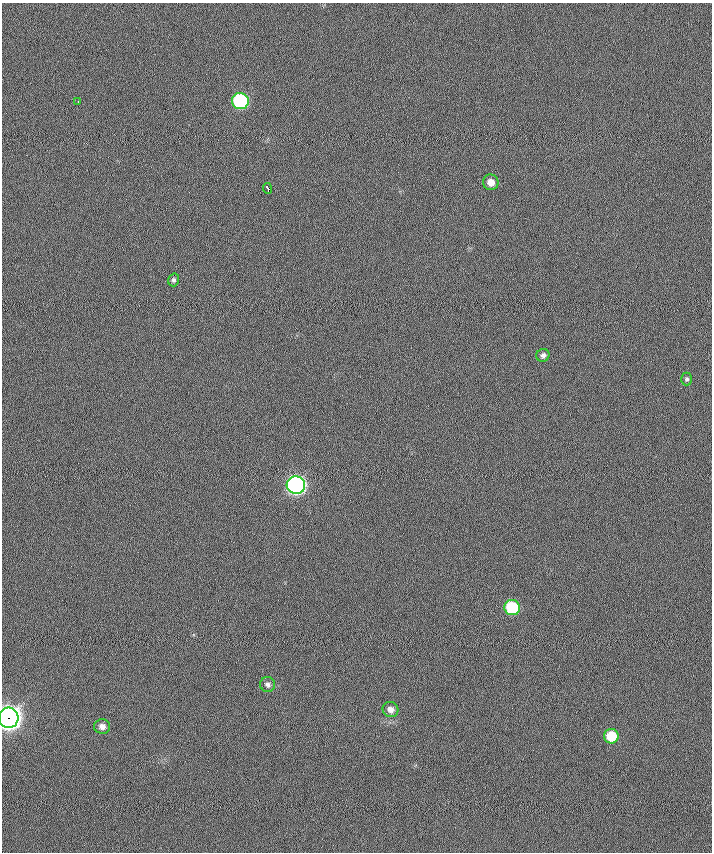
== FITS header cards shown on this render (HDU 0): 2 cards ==
NAXIS1  =                  710 /
NAXIS2  =                  850 /

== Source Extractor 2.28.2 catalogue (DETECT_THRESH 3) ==
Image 710 x 850 px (HDU 0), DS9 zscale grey, 1 PNG px = 1 image px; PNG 714 x 854 px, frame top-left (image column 1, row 850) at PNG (2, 3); each listed source drawn as its Kron ellipse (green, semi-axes under 4 px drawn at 4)
Background -0.133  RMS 10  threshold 30.1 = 3 sigma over >= 5 px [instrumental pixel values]
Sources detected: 14; all 14 listed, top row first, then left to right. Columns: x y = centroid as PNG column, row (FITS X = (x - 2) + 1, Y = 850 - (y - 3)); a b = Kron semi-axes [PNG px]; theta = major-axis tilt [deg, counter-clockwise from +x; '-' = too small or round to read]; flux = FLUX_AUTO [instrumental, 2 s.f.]
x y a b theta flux
240 101 8 8 - 83000
78 102 3 2 - 2700
491 182 8 7 - 5900
267 188 6 3 -65 3300
174 280 6 5 - 1600
543 355 7 6 - 2200
687 379 6 5 - 1300
296 485 9 9 - 260000
512 608 8 7 - 41000
268 684 7 7 - 2200
390 709 8 7 - 3700
9 718 10 10 - 700000
102 727 8 7 - 3700
611 736 7 7 - 18000
At the frame edge (FLAGS 8, measured only in part): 1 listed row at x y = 9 718